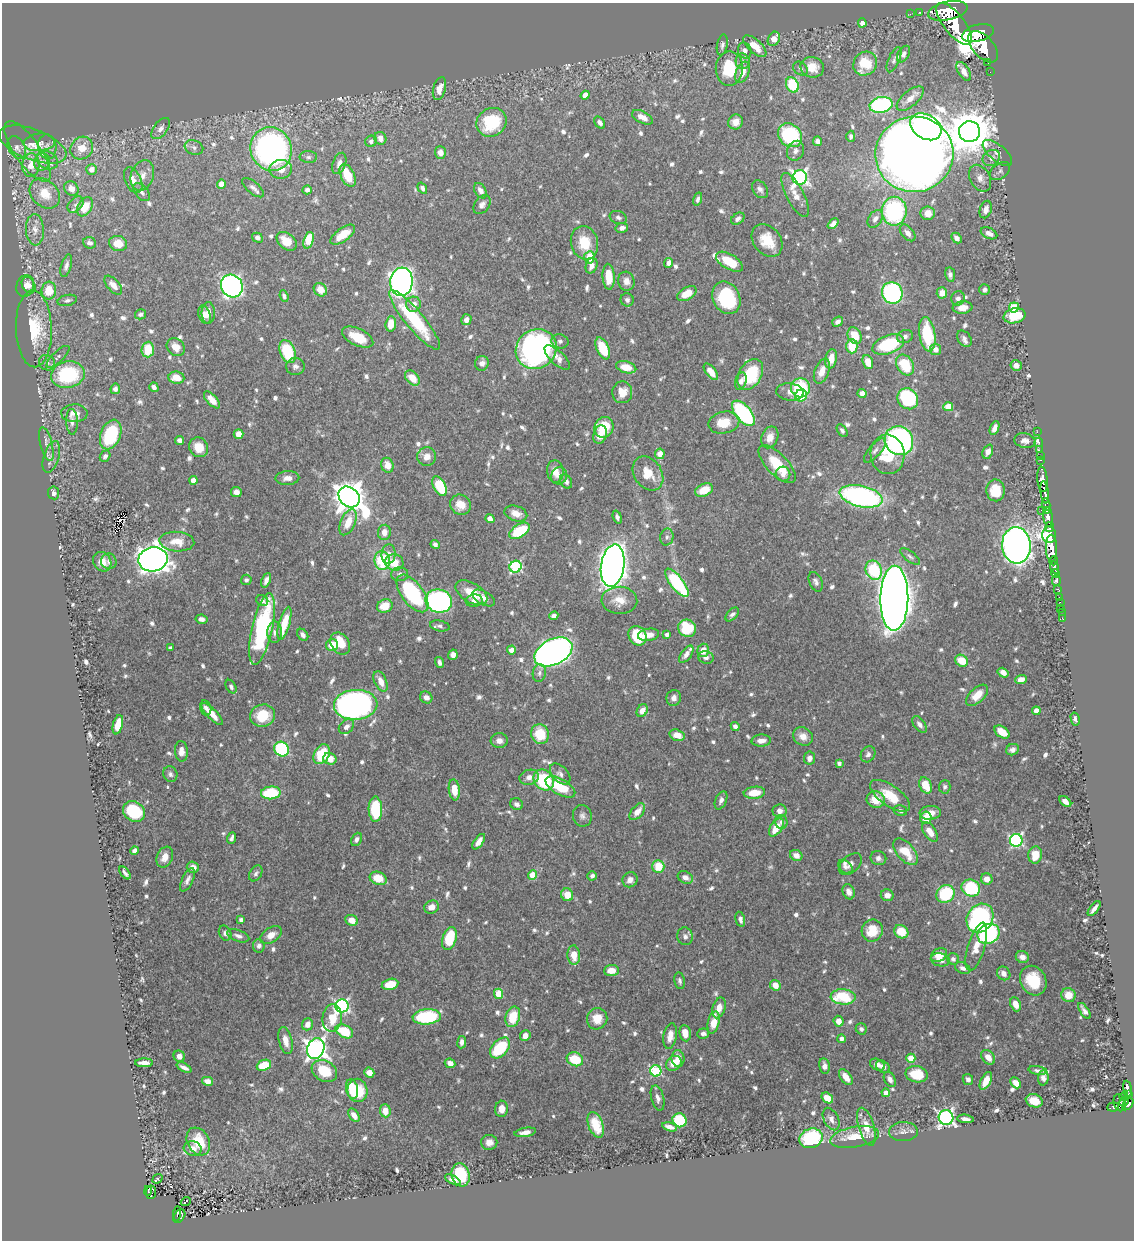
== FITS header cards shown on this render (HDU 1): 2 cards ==
NAXIS1  =                 1132
NAXIS2  =                 1238

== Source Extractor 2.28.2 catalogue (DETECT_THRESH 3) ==
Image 1132 x 1238 px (HDU 1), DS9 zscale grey, 1 PNG px = 1 image px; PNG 1136 x 1242 px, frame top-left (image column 1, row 1238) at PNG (2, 3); each listed source drawn as its Kron ellipse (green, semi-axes under 4 px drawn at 4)
Background 0.633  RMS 0.009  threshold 0.0271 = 3 sigma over >= 5 px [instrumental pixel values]
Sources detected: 851; of the 851, the 500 brightest by FLUX_AUTO listed and drawn (351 fainter detections omitted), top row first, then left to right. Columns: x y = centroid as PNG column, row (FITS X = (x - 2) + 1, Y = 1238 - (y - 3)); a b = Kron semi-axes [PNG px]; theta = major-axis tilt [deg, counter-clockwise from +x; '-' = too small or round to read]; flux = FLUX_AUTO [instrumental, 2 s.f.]
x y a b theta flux
948 11 20 9 12 2300
919 12 2 2 - 3.7
910 14 2 2 - 4.7
862 23 4 4 - 3.5
954 24 25 10 -51 2900
978 33 16 8 15 1900
774 39 7 5 60 7.1
722 45 10 5 79 1.8
755 46 14 6 -42 9.7
983 47 19 10 -48 2300
745 51 8 6 -67 3
904 54 9 5 60 2.6
894 60 13 5 67 2.2
743 61 8 7 - 2.2
988 62 3 3 - 44
865 64 12 11 - 17
812 67 12 10 -13 8.9
729 69 17 13 88 26
800 69 8 6 -37 1.8
964 71 10 5 -60 4.3
742 72 11 6 67 7.1
990 72 2 2 - 6.5
792 85 8 6 -63 31
439 89 11 6 75 5.1
585 95 4 4 - 5.8
910 99 16 7 41 6.5
881 105 11 7 10 82
642 117 11 6 -28 6.2
492 122 16 14 31 31
735 122 8 7 - 5.3
600 123 7 4 -53 2.6
926 127 17 12 -31 170
161 129 12 7 52 3.2
970 132 10 10 - 2300
790 135 13 11 -43 49
851 136 5 4 - 1.8
380 138 6 6 - 4.6
371 141 6 5 - 2
818 141 4 4 - 2.9
39 142 15 9 5 2.9
33 144 35 15 -20 13
47 147 12 9 -78 3.8
194 147 9 7 -21 2.7
17 148 12 8 -62 3.5
82 148 12 10 46 11
271 149 22 20 -65 210
27 151 35 13 -55 11
796 151 10 8 65 2.8
440 153 6 5 - 4.7
997 153 18 8 -40 3.9
914 154 39 38 - 1400
308 157 9 6 -1 1.9
991 158 9 7 34 3.1
47 160 11 8 -25 4.4
42 162 9 7 63 3.1
339 163 11 6 69 3.7
31 165 12 8 85 8.1
91 169 5 5 - 5.3
281 169 11 9 4 7.8
1000 171 11 7 37 2.3
142 175 15 11 69 6.8
348 176 12 6 -64 17
800 178 7 7 - 180
980 178 14 10 -61 5
133 180 13 8 -64 5.5
221 184 4 4 - 5.4
71 188 8 6 -48 6.1
253 188 13 6 -40 3
422 188 6 4 -56 2
760 189 10 7 -53 2.7
307 190 4 4 - 2
480 191 8 5 -56 3.3
142 192 11 6 -48 2.6
45 194 17 13 -44 13
795 195 24 8 -62 7.3
698 199 7 4 74 2
76 205 9 6 45 2.4
482 205 10 7 52 2.7
85 207 10 7 58 13
986 210 9 6 73 4.3
894 211 14 12 89 82
928 213 7 7 - 7.7
618 217 9 6 -19 2.1
738 219 7 5 35 2.3
875 219 10 6 56 3.3
833 224 6 4 41 2.7
622 228 6 5 - 3.1
35 230 16 9 -86 5.5
908 233 10 6 -49 3.7
989 233 9 5 -26 3.8
343 235 14 6 37 14
257 238 5 4 - 2.2
957 238 6 4 -46 3
308 240 8 5 72 18
767 240 18 13 -51 14
287 241 11 8 -39 10
90 243 6 5 - 2.6
584 243 17 13 -75 17
118 244 9 7 -16 11
589 257 6 5 - 14
729 262 15 7 -31 18
669 263 5 4 - 3.6
66 266 11 5 73 2.6
591 266 8 5 71 3.9
950 275 7 5 -80 2.1
609 277 13 6 -86 13
626 281 9 8 - 4.1
401 282 14 11 84 410
29 285 8 6 -57 3.7
113 285 11 6 -48 5.1
25 286 11 8 72 4.3
232 286 12 10 -54 250
49 290 9 7 85 14
320 290 7 6 - 7.8
985 290 5 5 - 2.3
892 293 11 10 - 110
942 293 5 5 - 5.5
687 294 10 6 31 10
284 296 6 4 -68 1.9
726 298 17 13 -64 48
958 298 7 6 - 2.3
67 300 10 5 13 1.8
627 300 7 6 - 1.9
414 304 7 7 - 4.6
1014 307 5 5 - 25
963 308 10 6 6 5.4
208 313 11 6 90 5.8
140 314 5 5 - 2
205 315 9 6 -72 3.7
1015 316 11 7 14 20
415 320 38 9 -50 50
466 320 6 5 - 3.5
838 322 6 4 38 2.2
391 324 8 5 84 10
34 329 38 18 -88 30
927 334 17 8 -81 33
855 336 9 6 -64 14
905 336 8 6 22 2.1
358 337 17 8 -25 15
964 339 9 6 -51 2.5
560 341 8 7 - 2
888 345 16 9 20 44
852 346 7 5 -89 17
176 347 10 8 -46 6.7
603 348 12 6 -65 22
148 349 8 6 87 14
536 349 21 19 37 210
936 349 6 5 - 4.8
287 351 12 7 -70 34
58 357 15 5 43 2.1
557 358 16 7 -43 4.9
831 359 10 5 78 7.2
868 362 7 5 -69 8.7
47 363 8 7 - 2.3
482 363 7 7 - 3.8
905 365 11 8 -59 21
1016 365 5 5 - 3.8
295 366 9 8 - 2.8
626 367 10 6 -16 11
822 371 13 7 69 6.3
711 372 10 5 -51 6.8
750 374 16 11 59 35
68 375 17 13 9 51
176 378 8 6 -6 8.2
412 378 9 6 -47 10
741 381 9 5 72 3.3
154 387 5 4 - 2.2
800 388 9 9 - 40
115 389 5 5 - 2.5
622 392 11 10 - 8.3
790 392 14 8 -6 4
862 393 4 4 - 4.2
801 395 6 6 - 23
908 399 11 9 -48 54
212 400 10 5 -47 6.9
948 407 5 4 - 12
74 413 13 9 1 5.7
743 413 15 7 -51 79
72 422 13 6 -88 2.8
724 423 16 11 12 14
604 427 11 9 66 24
994 428 7 4 67 3.9
842 430 7 4 -59 1.8
1037 432 2 2 - 7.1
239 434 5 5 - 7.3
600 434 9 6 72 5.9
111 435 15 10 69 42
770 437 11 8 67 5.9
179 440 4 4 - 2.6
899 441 15 14 - 160
1025 441 10 7 -10 3.3
1039 442 5 3 - 12
46 444 17 6 -75 3.1
199 447 10 9 - 9.4
875 450 15 6 49 3
1040 450 3 2 - 5.7
988 452 7 5 65 3.9
660 454 5 5 - 5.9
888 454 20 17 -83 24
105 456 6 5 - 2.2
1040 456 2 2 - 8.2
51 457 16 7 73 4
427 457 9 9 - 5.5
1041 460 3 2 - 13
777 464 24 10 -46 19
387 465 7 6 - 6.7
555 471 11 8 -85 5.9
648 473 18 13 -56 12
783 474 7 7 - 3.4
559 476 9 8 - 2.9
287 478 12 7 3 4.1
1042 479 13 5 -84 780
193 480 4 4 - 5.2
566 481 7 5 -59 2.4
440 486 10 6 -62 33
704 490 9 6 24 11
996 490 11 9 -87 17
236 492 5 5 - 4.1
1045 492 11 4 -81 560
54 493 6 5 - 2
861 496 22 10 -13 150
349 497 11 9 -44 1100
461 505 11 10 - 9
1046 505 6 4 -78 68
1042 510 3 3 - 58
1047 510 4 3 - 71
516 513 12 7 -17 5.7
617 517 6 4 -71 2.1
1048 517 10 4 -85 400
490 519 5 4 - 4.5
348 522 14 7 67 11
1050 527 5 3 - 140
519 531 11 6 33 30
384 532 7 6 - 5.1
1049 535 8 7 - 620
667 537 8 6 77 2.1
177 542 17 10 -4 10
435 544 5 4 - 2.2
1016 545 18 14 -83 670
1051 548 13 5 -88 1000
389 554 10 7 85 4.1
910 556 12 5 -38 1.8
153 559 15 12 11 760
109 561 8 7 - 2.6
382 561 9 7 -83 32
1054 561 4 3 - 200
102 562 10 8 -56 6.7
394 562 9 8 - 11
613 566 21 11 81 660
516 567 6 5 - 69
1054 567 6 4 -75 340
874 570 10 8 -67 37
1055 573 4 2 - 29
400 574 8 7 - 2.1
246 580 5 5 - 1.8
266 580 8 4 68 2.9
1056 581 5 4 - 130
816 582 10 6 -66 2.2
677 583 17 6 -52 55
1058 589 3 3 - 51
412 593 22 11 -53 57
471 593 17 9 -31 11
1060 597 3 3 - 28
484 598 12 6 -29 4.7
894 598 32 14 89 1400
262 600 6 5 - 2.2
619 600 18 13 -3 9.6
439 601 13 11 -15 140
474 601 8 6 9 2.9
1060 602 2 2 - 3.3
385 606 8 6 21 12
1060 608 3 2 - 8.6
1062 612 2 2 - 2.1
732 614 8 5 47 2.2
554 616 5 4 - 2.7
201 619 6 4 -10 3
1063 619 2 2 - 4.1
284 623 17 5 75 17
440 626 10 5 -11 1.8
687 628 9 8 - 32
262 629 36 10 77 88
275 632 11 7 -89 3.4
303 635 6 5 - 2.6
648 635 11 6 8 4.9
667 635 4 3 - 2.2
637 636 10 8 -57 30
340 644 12 8 -56 18
332 645 6 6 - 11
170 648 4 4 - 2.4
511 650 4 4 - 4
703 650 7 5 72 7.6
553 652 20 13 26 390
686 654 10 5 54 3.6
453 655 5 4 - 3.1
706 657 8 6 -12 2.2
961 661 7 5 -37 13
440 662 5 3 - 1.9
539 673 9 6 80 1.9
1003 673 6 4 -33 3.7
1021 679 6 4 21 4.1
381 681 11 6 -66 6
231 687 7 5 -60 1.9
977 695 13 7 43 9.1
426 697 6 5 - 3.6
674 698 8 7 - 3.1
356 705 22 15 4 240
206 708 7 5 -75 2.1
642 711 7 5 60 5.4
1036 711 4 4 - 5.9
212 714 14 5 -46 7.2
263 716 12 11 - 19
1075 719 7 4 -77 1.8
919 724 9 5 -53 2.8
118 725 10 5 76 10
735 726 4 4 - 2.3
346 727 8 6 44 3.2
1002 732 8 5 -36 10
540 734 10 9 - 21
677 735 8 5 -15 7.4
803 736 10 9 - 5.2
761 740 9 6 4 4.2
499 741 8 7 - 3.6
282 749 8 7 - 64
1012 750 6 5 - 2.3
181 751 10 6 -86 4
322 754 10 7 61 25
868 754 8 7 - 2.2
810 758 6 5 - 2.8
330 759 6 6 - 8.5
839 763 4 4 - 2.2
170 774 8 7 - 1.9
560 774 12 7 -46 3.1
529 777 10 7 16 3.7
544 780 11 9 -50 48
926 785 8 6 -65 14
560 787 16 7 -30 22
945 787 7 6 - 1.8
454 790 10 5 -83 11
271 793 10 6 5 29
754 793 11 6 6 10
890 796 23 10 -35 15
721 800 10 5 66 2.5
876 800 9 8 - 11
1065 802 7 4 -40 4.5
517 804 6 5 - 2.4
375 809 12 7 -88 41
134 811 12 9 -38 32
780 811 7 6 - 3.2
900 811 7 5 -15 1.9
637 812 10 5 50 5.9
930 813 10 7 5 5.8
582 816 11 9 -80 3.1
926 818 6 5 - 11
781 822 7 6 - 1.9
776 827 10 6 57 12
930 832 11 6 -56 6.7
232 838 6 3 68 1.9
356 839 7 5 64 2.1
1016 840 6 6 - 97
479 842 9 4 55 4
134 851 4 4 - 3
906 852 16 8 -49 14
796 855 6 5 - 4.7
1035 855 8 7 - 11
165 857 11 7 66 5.5
878 858 8 7 - 2.5
850 864 13 8 41 3.3
658 866 6 6 - 15
193 867 6 5 - 4.8
845 867 8 5 -41 2.2
125 873 7 3 -52 1.8
256 873 8 6 58 1.9
532 875 4 4 - 17
592 876 5 4 - 2.1
685 877 8 6 -27 3.2
378 878 9 6 -22 14
987 879 6 5 - 5
187 880 13 5 65 2.9
630 880 8 7 - 3.4
971 888 9 8 - 43
849 892 8 5 -68 3.5
945 894 9 8 - 39
567 895 6 6 - 11
887 895 6 6 - 3.9
431 907 8 6 23 6.2
1094 909 9 3 53 2.8
980 918 15 12 55 150
740 919 8 4 -76 2.3
241 920 4 4 - 2.3
352 920 6 5 - 6.5
872 931 11 10 - 15
901 932 7 6 - 15
225 933 8 6 -63 2.1
989 934 11 9 32 70
271 935 12 7 32 5.5
238 936 11 5 -19 2.9
685 936 9 8 - 2.6
449 938 12 6 73 27
259 946 6 6 - 2.7
976 947 25 8 74 9.9
574 955 10 6 -86 8.8
939 955 8 6 31 9
1022 957 7 6 - 3.4
953 959 6 5 - 2
940 960 9 6 -12 3.9
963 968 8 5 -23 2.6
611 970 7 5 5 6.5
1004 973 7 6 - 4
680 981 8 5 -81 1.8
1033 981 15 12 -61 22
390 984 8 5 13 14
775 985 6 5 - 6.5
498 994 5 4 - 19
1068 995 7 7 - 8.5
843 997 12 7 -4 30
1015 1004 7 5 -68 6.3
342 1006 6 6 - 140
719 1008 11 6 74 5.8
1084 1011 9 4 -56 2.7
427 1017 14 7 5 57
513 1017 10 7 73 18
332 1018 14 9 85 13
597 1019 11 10 - 9.3
839 1021 5 5 - 6.5
714 1022 11 5 78 10
307 1024 6 5 - 5.3
861 1029 6 5 - 1.9
344 1031 9 6 -28 24
685 1033 8 5 -82 6.9
703 1034 6 5 - 2.7
525 1036 5 5 - 4.2
670 1036 13 6 81 5.6
842 1039 4 4 - 2.5
285 1041 14 6 -76 6.1
462 1042 6 4 82 2.7
316 1048 11 8 68 420
500 1048 12 7 47 35
179 1056 6 5 - 3.2
988 1057 8 6 -50 5.6
911 1058 4 4 - 17
575 1059 8 6 -22 21
678 1059 8 6 -84 5.3
144 1063 9 4 1 4.3
450 1063 5 4 - 4
674 1063 8 7 - 8.9
264 1065 7 5 22 22
877 1065 8 5 -28 3.9
824 1066 8 5 -80 3.2
184 1067 8 3 -25 2.5
883 1067 7 5 -36 2.5
1038 1070 9 3 -9 1.8
324 1071 13 10 -30 19
656 1071 5 5 - 69
369 1073 5 5 - 5.2
917 1074 11 8 -10 18
846 1077 9 5 -54 7.9
1043 1078 7 5 87 2.6
890 1079 8 5 -61 2.6
968 1079 6 5 - 2.5
208 1081 5 4 - 3.8
986 1081 10 5 63 6.9
1016 1083 6 4 -45 5.5
352 1089 10 6 -78 14
1128 1089 8 3 -82 130
357 1090 12 10 -81 22
886 1093 4 4 - 5.5
1128 1094 4 3 - 91
1124 1096 4 2 - 37
658 1098 13 6 -75 3
827 1098 6 5 - 7.9
1034 1101 9 6 -19 9.4
1124 1102 5 4 - 93
1119 1103 9 6 -75 130
1128 1104 7 4 49 300
1113 1107 6 4 7 44
502 1109 8 6 88 5.6
385 1111 6 5 - 7.7
354 1115 7 4 -57 4.4
946 1118 7 7 - 220
831 1119 12 7 -63 3.7
965 1119 8 4 -7 2.6
680 1120 7 6 - 34
596 1125 13 7 -70 13
670 1127 8 4 -14 3.8
866 1127 20 7 -73 10
525 1132 11 4 10 4.3
903 1132 14 9 2 4
855 1137 25 10 10 16
811 1138 12 9 18 53
198 1141 15 11 -60 17
489 1142 8 7 - 4.8
193 1149 9 7 -15 5.2
461 1175 12 9 -75 37
157 1179 5 3 - 3
453 1180 8 4 -28 4.2
148 1191 5 2 - 18
151 1192 7 5 85 26
186 1202 5 3 - 4.6
177 1213 7 2 86 32
179 1216 7 5 55 92
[351 fainter detections neither listed nor drawn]